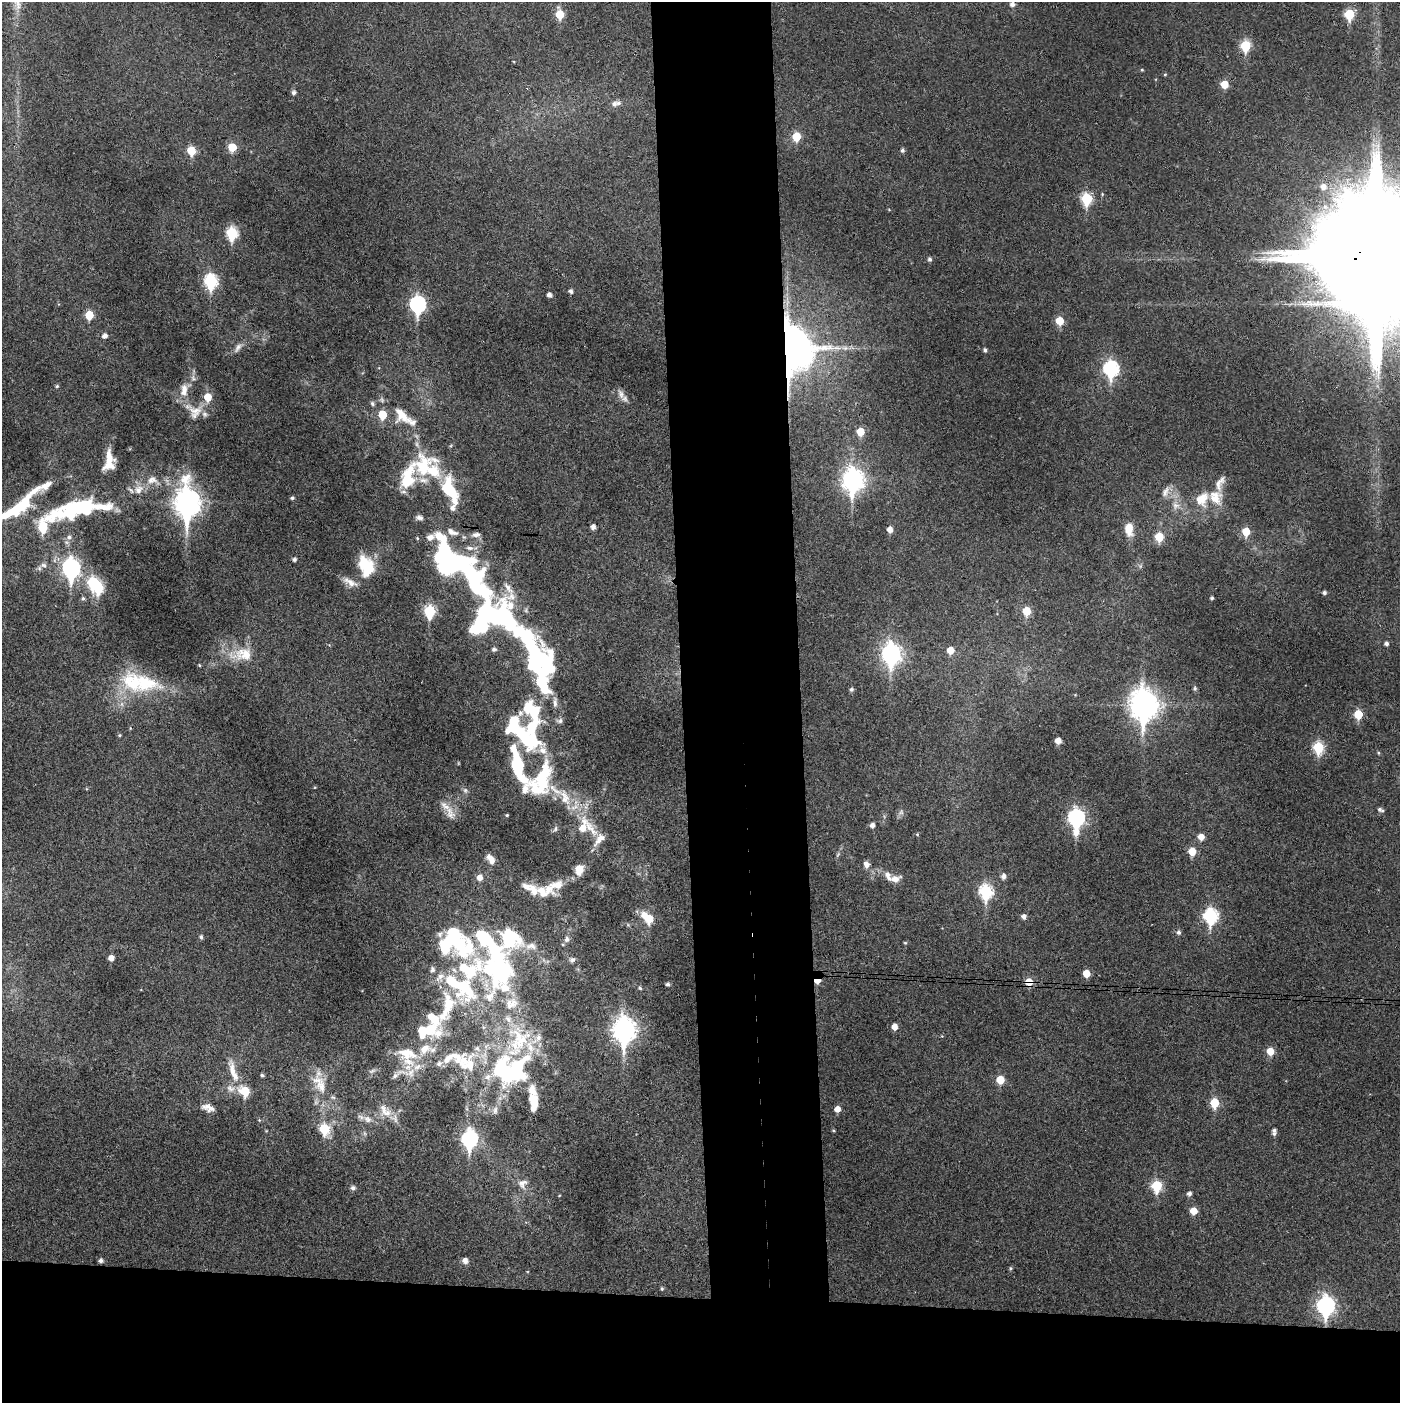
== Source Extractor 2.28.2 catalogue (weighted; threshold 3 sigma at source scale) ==
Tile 8 of 3 x 3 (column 2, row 3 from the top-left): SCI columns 1455-2852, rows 10-1410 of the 4305 x 4224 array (HDU 1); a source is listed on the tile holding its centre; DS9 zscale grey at full resolution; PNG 1402 x 1405 px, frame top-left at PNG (2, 2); no overlay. Shown black and unused: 16% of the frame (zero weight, under 3 of 4 exposures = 6% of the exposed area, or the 3 px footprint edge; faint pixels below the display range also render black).
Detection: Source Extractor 2.28.2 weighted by HDU 2 'WHT'; one run over the whole footprint, this tile lists its part. Background 0.0394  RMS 0.0061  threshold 0.0275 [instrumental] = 3 sigma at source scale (4.5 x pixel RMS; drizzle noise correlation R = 1.50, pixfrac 1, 0.05/0.05 arcsec/px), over >= 5 px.
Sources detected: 227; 1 too faint to see at this stretch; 12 inside a brighter object's white glare — not listed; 48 inside a brighter listed object's ellipse — not listed separately; the other 166 listed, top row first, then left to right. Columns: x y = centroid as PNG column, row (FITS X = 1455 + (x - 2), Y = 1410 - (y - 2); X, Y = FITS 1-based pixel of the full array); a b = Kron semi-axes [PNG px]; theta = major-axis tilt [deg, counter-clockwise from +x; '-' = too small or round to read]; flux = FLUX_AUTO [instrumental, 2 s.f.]
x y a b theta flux
1012 4 6 5 - 2.2
560 14 6 6 - 15
1349 14 6 6 - 26
1245 46 6 6 - 28
1142 70 4 4 - 0.59
1165 74 5 3 - 0.55
1224 84 6 6 - 9.6
294 93 6 5 - 1.5
614 104 7 7 - 2.2
796 136 6 5 - 17
232 147 6 6 - 13
902 150 5 4 - 1.4
191 151 6 5 - 16
1323 187 9 8 - 4.7
1087 198 7 6 - 37
232 233 7 6 - 46
1377 257 35 28 -20 42000
930 259 5 4 - 1.4
211 281 8 6 -84 67
571 291 5 4 - 1.7
549 295 4 4 - 2.4
418 304 8 7 - 120
89 315 6 6 - 13
1060 321 6 5 - 13
104 336 7 6 - 2.3
238 347 14 6 54 2.7
788 348 13 8 90 2400
985 350 4 4 - 1.3
1111 369 8 7 - 90
57 386 4 4 - 0.85
184 390 19 10 86 6.8
621 394 15 7 -68 3.6
208 397 7 6 - 9.5
372 403 7 5 -61 1.2
195 411 31 13 -24 10
382 415 6 5 - 17
401 415 29 16 -47 13
860 432 6 5 - 11
109 461 22 10 86 11
423 466 41 28 57 33
152 480 15 11 11 6
853 480 10 8 -90 320
46 485 51 8 24 11
139 489 14 11 43 6
449 490 32 14 -67 31
1165 492 16 7 71 3.4
1216 497 22 17 -59 11
292 498 5 4 - 1
187 503 14 9 -88 540
1176 506 10 10 - 3.8
71 509 51 21 22 51
14 510 45 12 25 32
419 518 10 6 -8 2.1
593 527 5 4 - 2.5
890 529 5 5 - 4.3
1129 529 15 9 -87 9.1
452 532 16 7 -20 4.7
1246 532 6 6 - 12
476 535 11 6 5 2.4
69 537 6 6 - 1.5
1159 537 6 5 - 17
417 538 4 4 - 0.63
294 559 5 5 - 1.2
450 563 28 21 -19 110
43 565 9 6 -17 1.8
366 566 24 16 -71 21
71 568 9 7 -87 200
93 582 7 6 - 36
350 582 22 8 -27 4.6
1324 593 4 4 - 1.3
83 598 6 5 - 1.1
1212 598 3 3 - 0.99
430 611 7 6 - 41
1026 611 6 5 - 15
1386 644 4 4 - 1.6
530 648 127 27 -58 160
494 649 6 5 - 1.2
950 650 6 6 - 7.3
243 654 35 17 4 17
891 654 10 8 -87 230
199 665 4 3 - 0.6
145 682 45 25 -17 35
1195 688 5 5 - 1.1
851 689 5 5 - 1.3
1144 705 12 9 -86 690
534 711 10 8 55 16
1358 714 6 5 - 18
120 735 5 3 - 0.65
525 738 38 17 -42 45
1058 741 5 5 - 5
1318 748 7 6 - 37
518 766 38 11 -74 38
541 780 49 25 58 41
465 790 6 5 - 1.2
565 798 26 11 -71 11
1380 810 7 4 -22 1.4
901 812 6 6 - 1.5
450 813 19 10 -70 6.5
507 815 3 3 - 0.63
1076 818 11 7 90 140
872 825 5 5 - 2.5
590 828 32 10 -51 13
555 829 9 5 71 1.3
917 834 5 4 - 0.65
1201 837 6 5 - 5.2
1192 851 6 6 - 9.4
492 861 11 8 76 3.4
866 865 10 8 -64 2.9
579 870 13 10 71 6.3
1003 876 6 5 - 2.5
895 879 13 8 15 4.1
557 885 21 12 11 9
531 889 34 12 -24 11
986 891 8 7 - 61
1024 916 5 5 - 2.6
1210 916 8 7 - 74
648 918 11 7 -39 16
1178 932 6 5 - 1.6
201 937 5 4 - 1.3
566 939 8 6 75 2
455 941 43 21 -38 57
905 943 5 3 - 0.58
531 946 17 9 -1 5.1
111 958 5 4 - 4
496 960 87 35 -75 140
572 960 8 7 - 1.6
1086 973 5 5 - 8
817 981 5 4 - 5.9
1029 982 8 7 - 7.2
668 984 4 4 - 1.5
459 985 77 24 -29 70
640 988 4 4 - 0.86
447 1007 80 20 74 54
894 1027 5 5 - 4.6
624 1030 11 8 -89 360
538 1038 12 7 55 3.9
1270 1051 6 6 - 8.7
407 1053 27 16 -14 15
456 1056 17 8 -14 5.6
233 1071 33 9 -73 9.4
506 1073 52 37 -47 85
397 1074 30 6 31 5.3
262 1075 4 3 - 1
1000 1080 5 5 - 13
321 1086 21 15 -73 13
245 1091 7 6 - 22
1214 1103 6 5 - 20
208 1108 15 8 -20 4
837 1109 5 5 - 4.3
495 1110 12 6 80 2.6
385 1111 21 10 -47 7.5
367 1119 12 9 -32 4.1
324 1129 7 6 - 25
833 1130 5 3 - 0.57
1274 1134 6 5 - 1.4
469 1139 9 7 89 100
523 1183 15 12 43 5.1
1157 1186 7 6 - 30
353 1188 5 5 - 1.8
1189 1194 5 5 - 1.9
1193 1211 5 5 - 8.2
101 1260 5 5 - 1.6
465 1261 6 5 - 3.3
1010 1268 5 4 - 0.76
662 1289 5 4 - 0.69
1326 1306 9 7 90 180
Overlapping masked pixels (flux is a lower limit): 5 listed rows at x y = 1377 257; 788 348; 455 941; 817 981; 1029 982
Isophote crosses this tile's border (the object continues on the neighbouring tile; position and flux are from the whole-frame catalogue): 2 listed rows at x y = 1377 257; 14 510